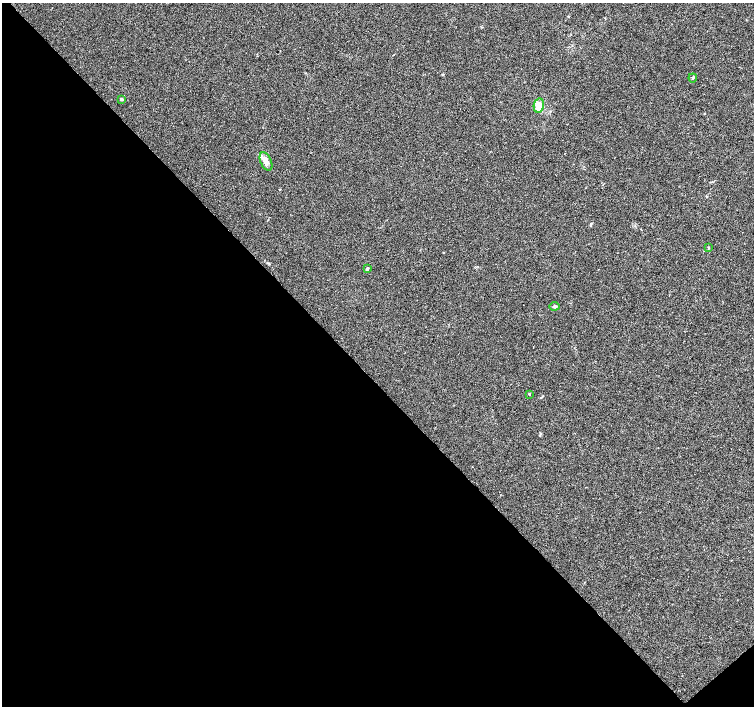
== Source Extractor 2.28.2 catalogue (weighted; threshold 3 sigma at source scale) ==
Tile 14 of 4 x 4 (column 2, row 4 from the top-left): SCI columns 1505-3008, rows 151-1557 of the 6022 x 5995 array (HDU 1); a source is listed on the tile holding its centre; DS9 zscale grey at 2 x 2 block average (1 PNG px = mean of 2 x 2 image px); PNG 756 x 708 px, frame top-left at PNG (2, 3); each listed source drawn as its Kron ellipse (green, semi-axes under 4 px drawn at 4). Shown black and unused: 47% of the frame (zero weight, under 3 of 4 exposures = <1% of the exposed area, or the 3 px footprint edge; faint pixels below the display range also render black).
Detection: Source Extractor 2.28.2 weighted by HDU 2 'WHT'; one run over the whole footprint, this tile lists its part. Background 0.00756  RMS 0.0021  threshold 0.00959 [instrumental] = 3 sigma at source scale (4.5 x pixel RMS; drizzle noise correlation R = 1.50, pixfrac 1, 0.0396/0.0396 arcsec/px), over >= 5 px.
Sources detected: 8; all 8 listed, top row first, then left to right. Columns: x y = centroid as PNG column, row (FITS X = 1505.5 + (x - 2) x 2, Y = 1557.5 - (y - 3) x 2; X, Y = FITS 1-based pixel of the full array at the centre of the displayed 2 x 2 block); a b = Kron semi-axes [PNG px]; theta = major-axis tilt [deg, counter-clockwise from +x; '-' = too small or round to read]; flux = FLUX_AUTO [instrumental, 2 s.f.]
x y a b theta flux
693 78 4 3 - 0.49
121 99 3 3 - 0.54
539 105 7 5 79 6.6
266 161 10 5 -65 4.2
708 247 3 2 - 0.28
367 269 2 2 - 1.6
555 306 5 3 - 0.78
529 394 2 2 - 0.52